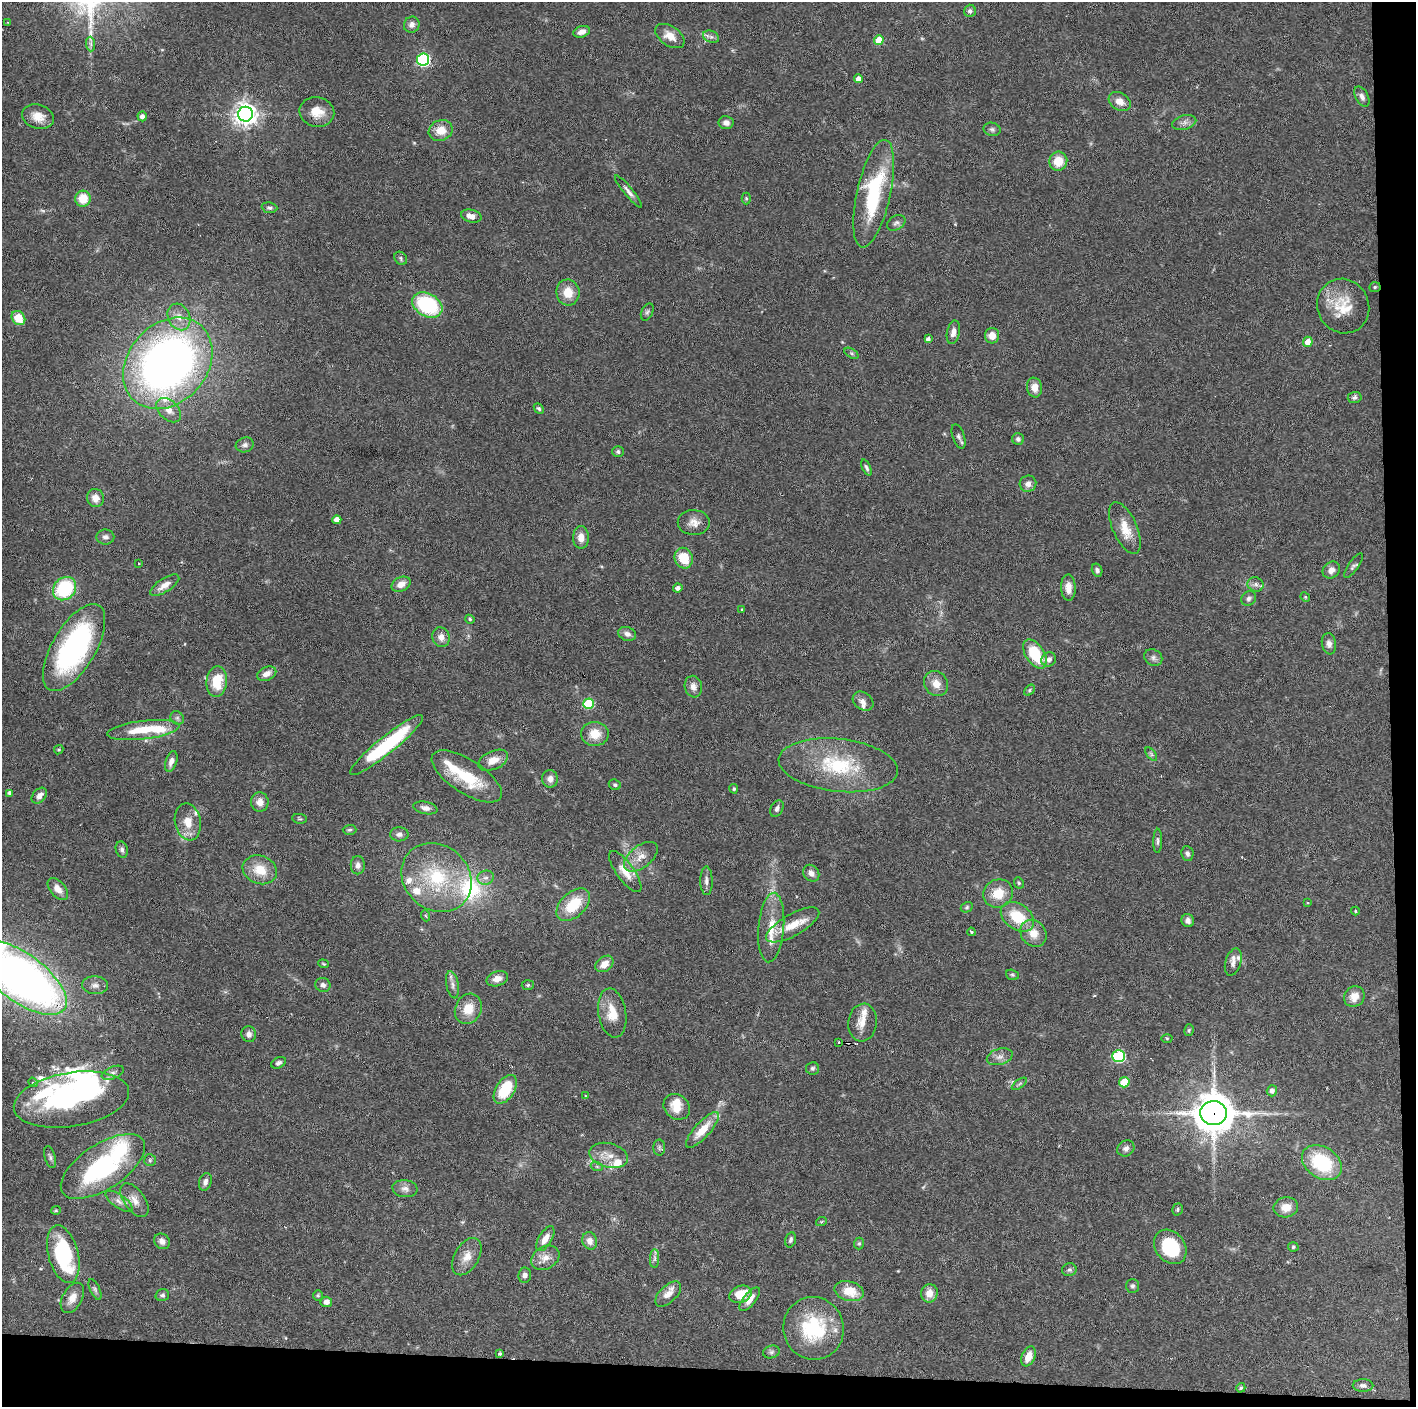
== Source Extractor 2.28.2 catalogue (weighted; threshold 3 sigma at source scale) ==
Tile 9 of 3 x 3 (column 3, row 3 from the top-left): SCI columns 2829-4242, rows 1-1405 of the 4242 x 4218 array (HDU 1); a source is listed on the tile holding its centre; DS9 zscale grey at full resolution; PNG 1418 x 1409 px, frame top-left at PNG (2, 2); each listed source drawn as its Kron ellipse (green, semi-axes under 4 px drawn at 4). Shown black and unused: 5% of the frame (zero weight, under 3 of 6 exposures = <1% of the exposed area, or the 3 px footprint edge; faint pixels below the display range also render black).
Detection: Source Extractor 2.28.2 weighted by HDU 2 'WHT'; one run over the whole footprint, this tile lists its part. Background 0.0524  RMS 0.0025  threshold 0.0103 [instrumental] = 3 sigma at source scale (4.09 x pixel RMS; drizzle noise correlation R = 1.36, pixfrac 0.8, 0.05/0.05 arcsec/px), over >= 5 px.
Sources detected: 234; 2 too faint to see at this stretch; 2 inside a brighter object's white glare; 2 cosmic-ray / hot-pixel residue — neither listed nor drawn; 15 inside a brighter listed object's ellipse — not listed separately; the other 213 listed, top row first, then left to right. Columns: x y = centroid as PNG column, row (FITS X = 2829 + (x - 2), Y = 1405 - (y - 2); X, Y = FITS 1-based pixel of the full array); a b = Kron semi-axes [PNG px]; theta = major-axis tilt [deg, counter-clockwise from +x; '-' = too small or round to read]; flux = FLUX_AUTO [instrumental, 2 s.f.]
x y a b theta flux
970 11 6 6 - 0.73
8 22 3 3 - 0.22
412 25 8 7 - 1.2
582 32 8 5 19 1.5
670 36 16 9 -35 2.8
711 37 8 6 -21 0.76
879 40 5 4 - 4.3
91 44 7 4 -89 0.56
423 60 6 6 - 40
858 79 4 4 - 1.6
1362 97 11 6 -61 1
1120 101 12 8 -30 2.1
317 112 17 14 -12 3.8
245 114 7 7 - 190
142 116 5 4 - 1.1
38 117 16 11 -17 3
1184 122 12 7 15 1.1
726 123 7 6 - 1.1
992 129 8 6 -11 0.68
441 130 12 10 21 3.5
1058 161 9 9 - 4.3
628 191 20 4 -50 1.2
874 194 55 17 77 22
746 198 6 4 89 0.36
83 199 8 8 - 5
269 208 8 5 -6 0.58
471 216 10 6 -13 1.8
896 223 10 7 32 0.8
401 258 7 5 -53 0.45
1375 287 6 5 - 0.36
568 292 13 11 -82 4
427 305 16 11 -30 19
1343 306 28 25 -63 7.8
647 312 9 5 66 0.61
179 317 14 11 -64 2.4
18 318 8 6 -51 4.8
953 332 12 6 78 1.5
992 336 8 7 - 2.3
928 339 4 4 - 0.84
1308 342 5 5 - 2.2
851 353 8 4 -32 0.43
168 363 50 39 48 150
1034 388 10 7 -81 2
1355 397 7 5 5 0.67
539 409 6 4 -49 0.43
169 410 14 9 -43 2.1
959 436 12 6 -70 0.79
1018 439 6 6 - 0.68
245 445 9 7 16 0.95
618 451 5 5 - 0.5
866 468 8 4 -66 0.56
1028 484 8 8 - 1.2
95 498 9 8 - 2.2
337 520 4 4 - 1.7
694 523 16 12 0 2.2
1125 528 27 12 -66 4.4
105 537 9 7 1 0.91
581 537 11 8 -89 2.2
684 558 10 9 - 6.3
139 563 3 2 - 0.17
1354 565 15 5 55 0.61
1097 570 7 5 -75 0.6
1331 570 9 7 40 1.3
401 584 10 7 27 2.1
1256 584 8 7 - 0.89
165 585 17 6 33 2
678 588 5 4 - 1
1068 588 13 7 -88 2.2
65 589 12 10 45 17
1305 597 5 4 - 0.26
1249 599 8 6 40 0.7
742 609 3 3 - 0.53
470 619 5 4 - 0.32
627 634 9 7 -20 1.2
441 637 10 8 -71 1.8
1329 644 11 7 -80 1.1
74 647 49 21 59 49
1035 654 16 9 -58 9.1
1153 658 9 8 - 0.91
1049 659 7 7 - 1.1
267 674 10 6 23 1.7
217 682 15 10 84 6.6
936 683 13 11 -50 2.6
693 687 11 8 -80 1.5
1029 690 6 4 43 0.36
863 701 11 8 -37 1.3
588 704 5 5 - 14
177 718 7 6 - 0.57
143 730 36 9 7 8.5
595 734 14 12 2 4.1
386 745 46 8 39 22
59 750 5 4 - 0.29
1151 754 8 4 -54 0.46
493 760 16 9 23 2.7
171 761 11 5 71 1.3
838 765 60 26 -6 19
467 776 40 17 -33 12
550 779 9 8 - 1.3
615 785 6 5 - 0.45
734 789 4 4 - 0.36
10 793 4 3 - 0.68
39 796 9 6 48 1.4
260 802 10 9 - 2
425 808 12 6 -11 1.2
777 809 9 6 62 0.81
300 819 7 4 -7 0.39
188 822 18 13 -79 3.7
350 830 7 5 2 0.43
399 834 9 7 2 0.98
1158 841 12 4 89 0.62
122 850 8 6 -72 0.65
1187 853 7 6 - 0.67
641 857 20 11 38 2.9
358 865 9 7 89 1
260 870 18 14 -20 4.9
625 871 24 8 -54 3.5
811 873 9 7 -50 1.2
436 878 37 32 -41 19
486 878 8 7 - 0.97
706 881 14 6 -89 1.1
1019 883 6 4 -64 0.34
58 889 13 7 -48 2.1
998 893 15 14 - 4.7
1307 902 3 2 - 0.2
573 905 20 12 42 7.7
967 907 6 5 - 0.36
1355 911 4 4 - 0.28
426 916 6 3 -70 0.25
1017 917 18 12 -36 7.4
1188 921 7 6 - 0.89
793 925 30 11 29 5
771 927 35 13 85 5.9
971 932 4 3 - 0.29
1033 933 14 12 -50 3.4
1233 962 14 7 73 1.4
323 964 5 3 - 0.25
604 964 10 7 36 2.2
1012 975 6 5 - 0.38
21 978 53 24 -36 180
497 979 11 7 17 1.9
95 985 13 9 -2 1.3
323 985 7 7 - 0.89
452 985 14 6 -79 1.1
528 985 6 5 - 0.38
1354 997 11 9 46 2.3
468 1009 15 13 62 4.3
612 1013 25 14 -80 4.8
863 1022 19 14 81 3.1
1189 1030 6 4 76 0.34
249 1034 8 7 - 1
1167 1038 5 3 - 0.23
839 1042 3 2 - 0.64
1119 1056 6 6 - 28
1000 1057 13 8 17 1.4
279 1063 8 5 25 0.65
812 1068 6 6 - 0.5
113 1073 12 6 22 0.94
33 1082 5 4 - 0.34
1124 1082 5 5 - 6.2
1019 1084 9 4 35 0.47
505 1089 16 9 57 9.9
1272 1091 5 5 - 0.95
586 1096 4 2 - 0.2
71 1100 58 27 9 35
677 1107 14 12 -39 3.6
1214 1113 13 12 - 640
702 1130 23 7 48 4.6
659 1147 8 6 -90 0.56
1126 1148 9 7 34 0.92
609 1155 19 12 -14 3.1
50 1157 11 5 -73 0.64
150 1160 6 6 - 0.43
1322 1163 21 15 -33 15
103 1166 48 22 33 32
597 1167 6 4 -19 0.35
205 1182 9 6 72 0.98
405 1189 12 8 -6 1.4
134 1200 19 10 -54 2.3
119 1201 16 6 -35 1.3
1286 1207 12 10 11 2.8
1177 1209 6 5 - 0.4
56 1210 5 4 - 0.27
821 1222 5 3 - 0.25
545 1239 14 6 59 2.2
791 1240 8 5 76 0.61
162 1241 8 7 - 1.1
590 1241 9 7 -69 1.5
859 1243 6 5 - 0.35
1170 1247 19 14 -51 13
1293 1247 5 4 - 0.35
63 1254 29 15 -75 22
467 1257 20 12 60 3
545 1258 15 11 30 2.3
655 1258 9 4 89 0.6
1069 1270 7 6 - 0.57
525 1275 7 6 - 1
1132 1286 7 6 - 0.56
95 1289 11 5 -66 0.64
849 1291 15 9 -15 5.1
929 1293 9 8 - 2.7
668 1294 16 8 44 2.2
741 1294 11 8 19 5
162 1295 7 6 - 0.58
318 1295 5 5 - 0.33
72 1298 16 9 61 2.4
750 1299 14 6 51 2.1
326 1302 5 5 - 1.3
814 1328 31 30 - 17
771 1352 8 6 16 0.61
500 1354 3 3 - 0.46
1029 1356 10 6 66 2.7
1363 1385 10 6 0 0.9
1241 1388 5 4 - 0.47
Overlapping masked pixels (flux is a lower limit): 2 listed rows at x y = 21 978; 1214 1113
Isophote crosses this tile's border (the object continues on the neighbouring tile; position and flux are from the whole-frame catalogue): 1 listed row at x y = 21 978